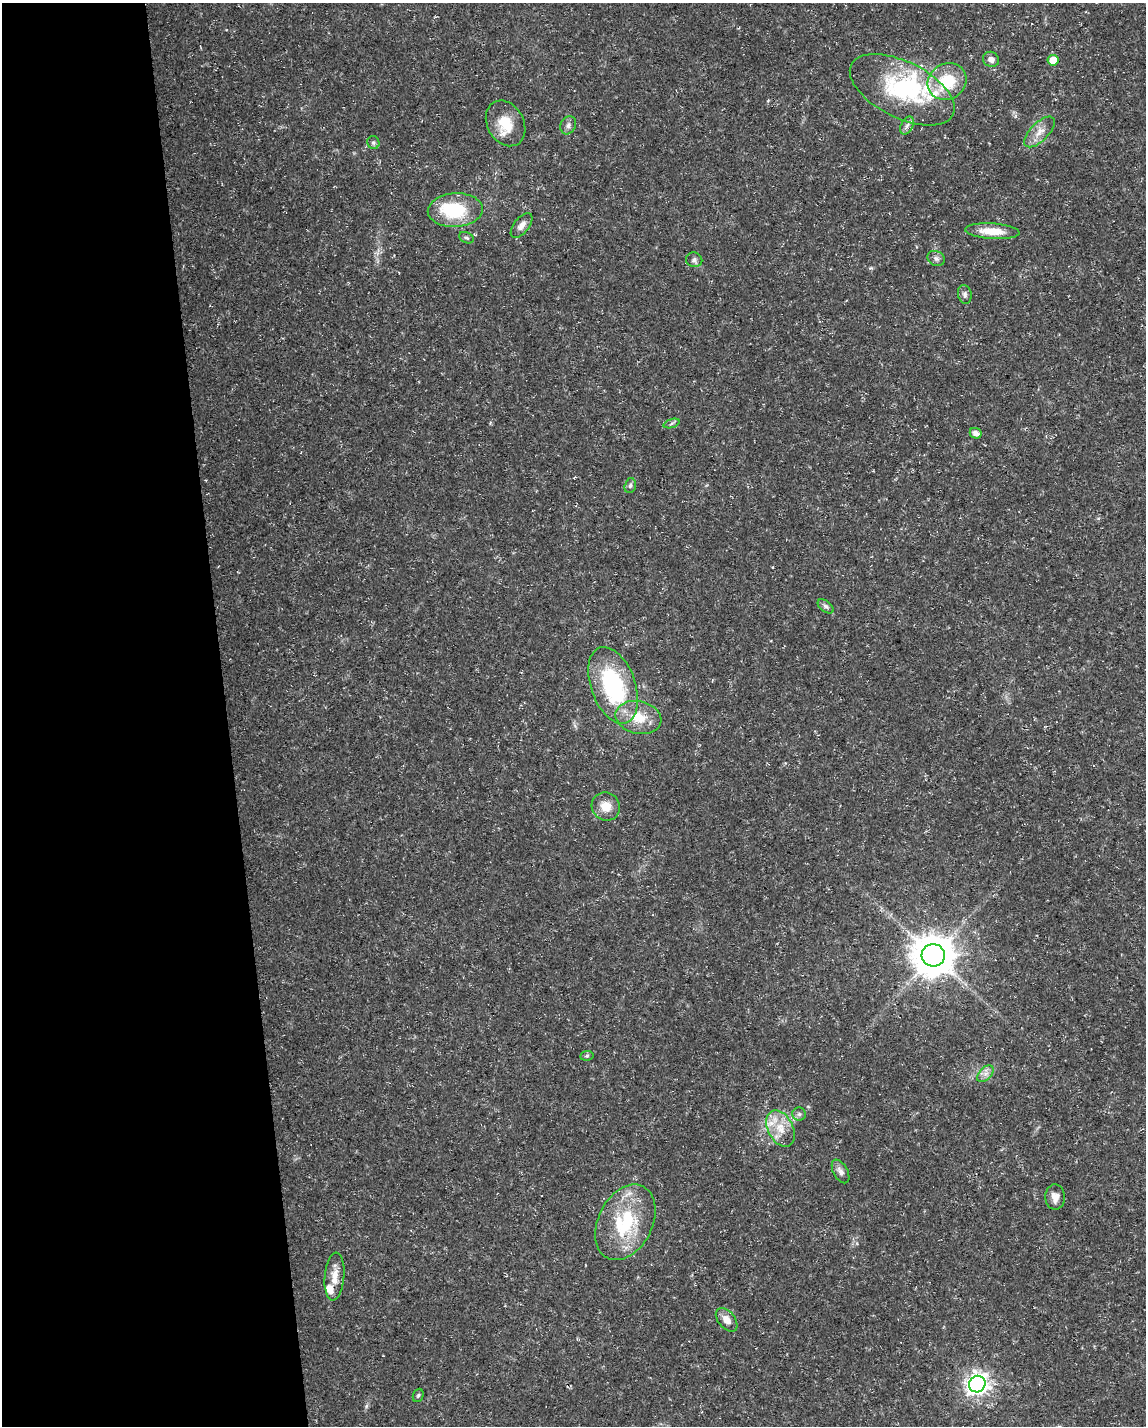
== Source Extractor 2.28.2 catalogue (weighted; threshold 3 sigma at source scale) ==
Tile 5 of 4 x 3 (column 1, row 2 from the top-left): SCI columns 1-1144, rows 1477-2900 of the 4574 x 4333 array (HDU 1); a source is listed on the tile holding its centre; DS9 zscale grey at full resolution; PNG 1148 x 1428 px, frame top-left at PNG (2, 3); each listed source drawn as its Kron ellipse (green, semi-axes under 4 px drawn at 4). Shown black and unused: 20% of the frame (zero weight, under 3 of 5 exposures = <1% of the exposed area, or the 3 px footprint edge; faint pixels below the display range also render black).
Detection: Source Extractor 2.28.2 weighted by HDU 2 'WHT'; one run over the whole footprint, this tile lists its part. Background 0.0165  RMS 0.0022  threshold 0.01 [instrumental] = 3 sigma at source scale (4.5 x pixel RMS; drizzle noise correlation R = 1.50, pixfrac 1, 0.0396/0.0396 arcsec/px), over >= 5 px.
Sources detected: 41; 2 inside a brighter object's white glare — neither listed nor drawn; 4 inside a brighter listed object's ellipse — not listed separately; the other 35 listed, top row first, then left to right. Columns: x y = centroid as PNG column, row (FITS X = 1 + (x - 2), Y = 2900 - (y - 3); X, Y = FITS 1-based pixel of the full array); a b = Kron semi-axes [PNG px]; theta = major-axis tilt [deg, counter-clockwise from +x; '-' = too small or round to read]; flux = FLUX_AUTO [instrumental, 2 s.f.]
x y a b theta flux
991 59 8 7 - 0.97
1053 60 5 5 - 4.2
947 81 20 17 33 9.7
902 90 57 28 -26 23
506 123 24 18 -60 5.6
568 125 9 7 62 0.83
907 125 9 6 62 0.87
1039 132 20 9 45 2.3
373 143 7 6 - 0.49
455 210 27 17 3 13
521 225 14 7 52 1.4
992 231 27 8 -4 4.6
466 238 8 5 -23 0.45
936 258 9 7 -27 0.79
694 260 8 7 - 0.71
965 294 9 6 -78 0.72
671 423 8 3 19 0.44
976 433 6 5 - 1.2
630 486 7 5 73 0.54
826 606 9 5 -38 0.6
613 685 40 22 -70 25
638 717 23 16 -13 5.5
606 807 15 13 -43 3.1
933 955 11 11 - 720
587 1056 7 5 7 0.34
985 1074 10 6 46 1
799 1114 6 6 - 0.57
780 1129 19 12 -63 4
841 1171 13 7 -61 1.1
1055 1197 12 10 -87 1.7
625 1222 40 27 63 17
334 1277 24 10 85 2.7
727 1320 13 8 -50 1.9
977 1384 8 8 - 130
418 1395 7 5 68 0.39